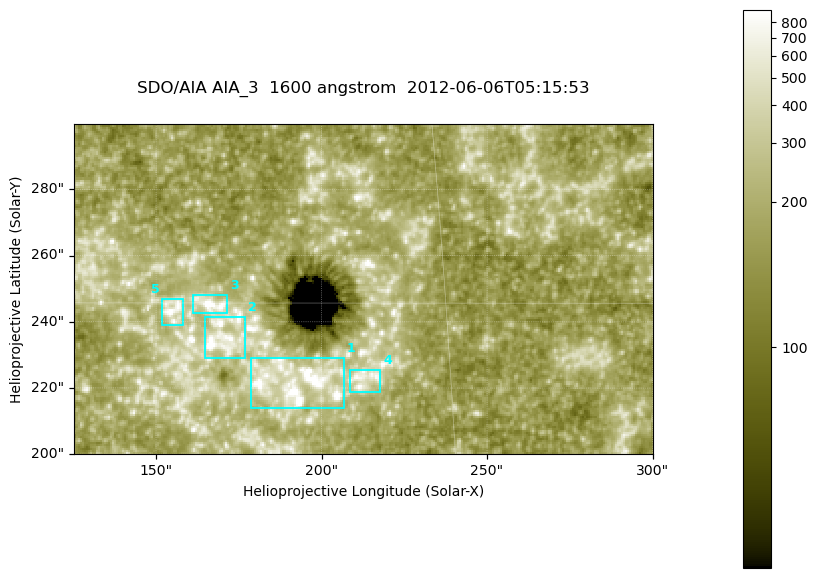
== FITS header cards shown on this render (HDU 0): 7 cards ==
TELESCOP= 'SDO/AIA '
INSTRUME= 'AIA_3   '
WAVELNTH=                 1600
WAVEUNIT= 'angstrom'
DATE-OBS= '2012-06-06T05:15:53.12'
CTYPE1  = 'HPLN-TAN'
CTYPE2  = 'HPLT-TAN'

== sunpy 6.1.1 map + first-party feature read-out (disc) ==
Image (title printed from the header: SDO/AIA AIA_3  1600 angstrom  2012-06-06T05:15:53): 287 x 164 px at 0.609 arcsec/px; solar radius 946 arcsec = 1552 px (partial field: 0.6% of the solar disc is inside the frame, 100% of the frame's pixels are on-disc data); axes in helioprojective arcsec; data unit not stated in the header (colour bar unlabelled)
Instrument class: DISC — disc imager (sunpy class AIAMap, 1600 A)
Bright regions (active regions / flare kernels): reference = the on-disc median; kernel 3 px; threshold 5 sigma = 314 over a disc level ~178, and >= 1.15x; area >= 47 px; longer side >= 3 px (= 1.8 arcsec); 5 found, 5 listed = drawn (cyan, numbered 1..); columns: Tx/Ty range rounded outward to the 2 arcsec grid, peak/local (2 s.f.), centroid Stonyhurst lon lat
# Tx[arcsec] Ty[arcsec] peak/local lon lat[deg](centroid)
1 178..208 214..230 6.6 +12 +14
2 164..178 228..242 6.1 +11 +14
3 160..172 242..248 7.8 +10 +15
4 208..218 218..226 4 +13 +14
5 152..158 238..248 5.5 +10 +15